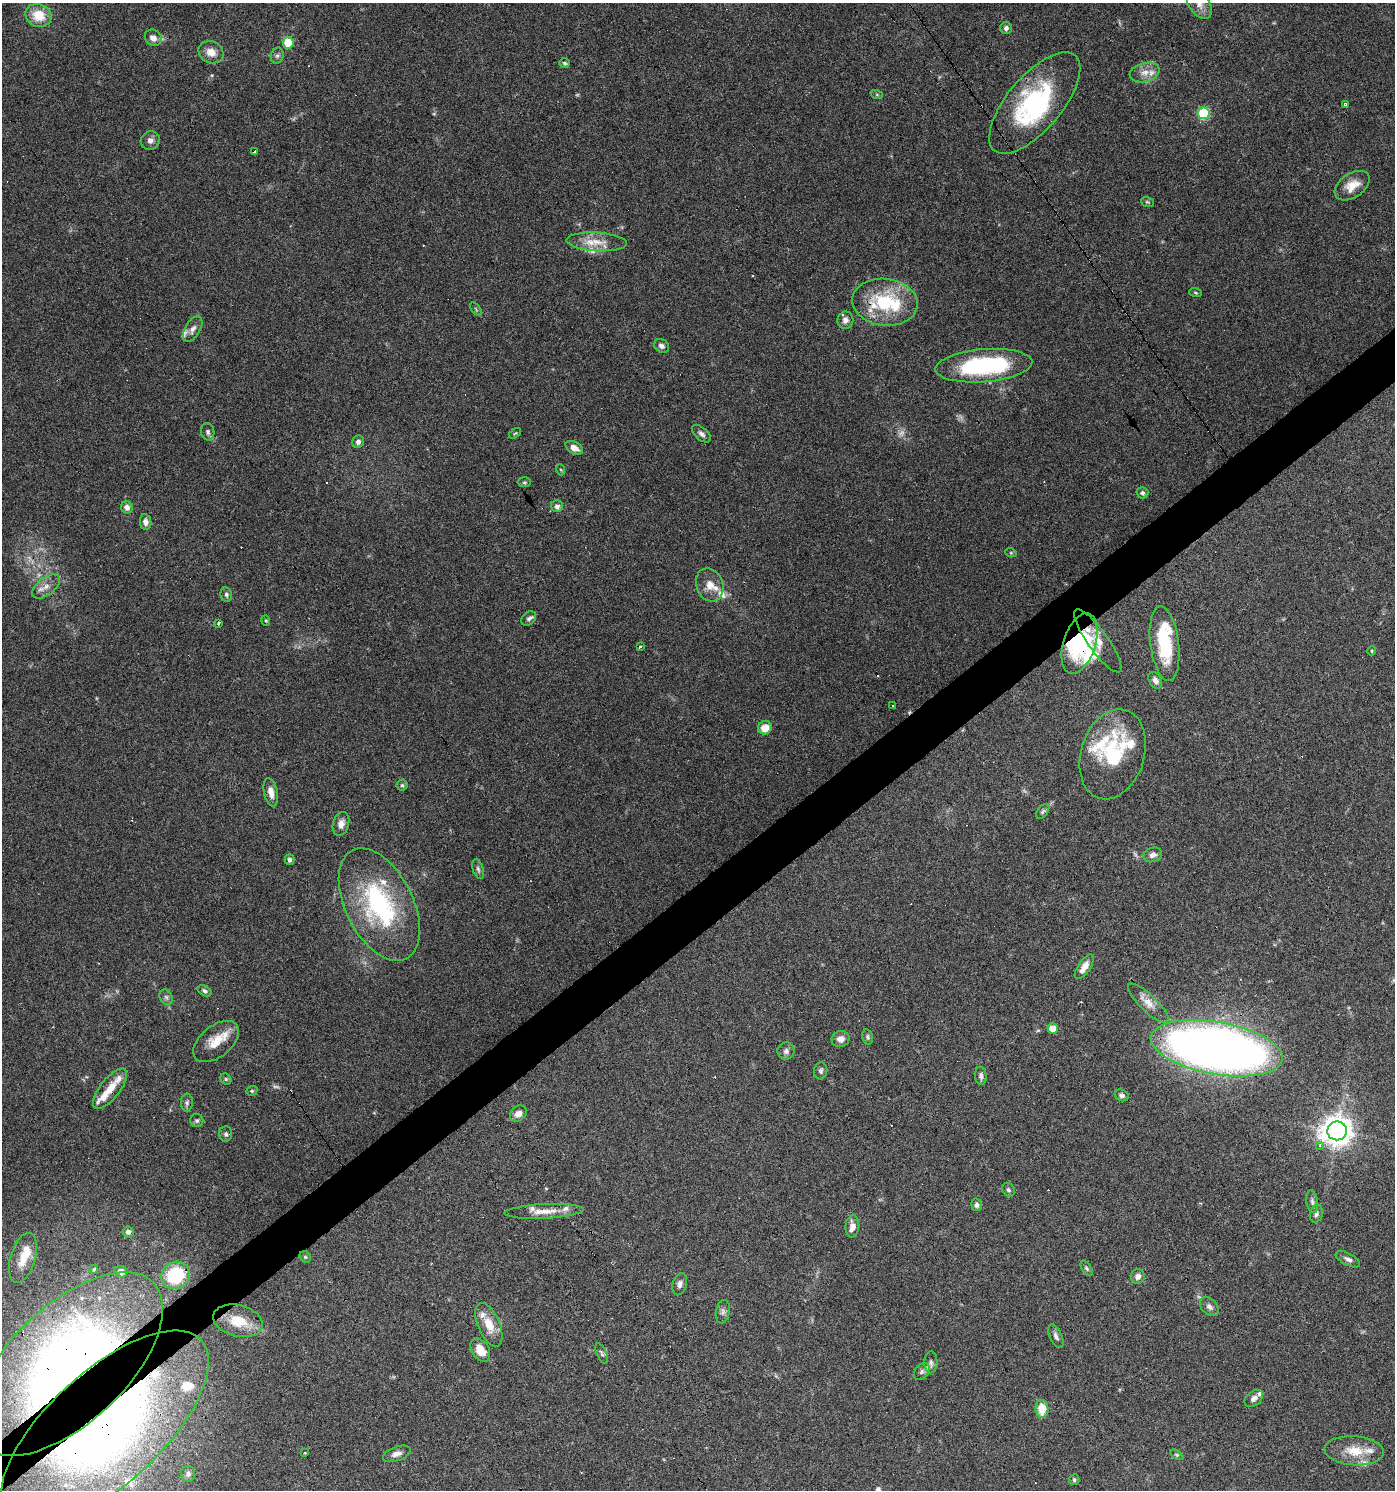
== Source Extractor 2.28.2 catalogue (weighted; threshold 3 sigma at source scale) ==
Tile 7 of 4 x 4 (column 3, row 2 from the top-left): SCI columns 2976-4368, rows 2977-4464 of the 5891 x 5955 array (HDU 1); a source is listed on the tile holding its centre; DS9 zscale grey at full resolution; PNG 1397 x 1492 px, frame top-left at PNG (2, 3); each listed source drawn as its Kron ellipse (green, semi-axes under 4 px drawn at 4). Shown black and unused: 4% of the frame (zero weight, under 3 of 6 exposures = <1% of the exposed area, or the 3 px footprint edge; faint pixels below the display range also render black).
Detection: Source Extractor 2.28.2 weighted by HDU 2 'WHT'; one run over the whole footprint, this tile lists its part. Background 0.0616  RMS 0.0035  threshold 0.0143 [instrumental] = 3 sigma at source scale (4.09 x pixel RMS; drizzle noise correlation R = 1.36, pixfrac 0.8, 0.0396/0.0396 arcsec/px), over >= 5 px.
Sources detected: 163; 4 too faint to see at this stretch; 3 inside a brighter object's white glare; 14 cosmic-ray / hot-pixel residue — neither listed nor drawn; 25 inside a brighter listed object's ellipse — not listed separately; the other 117 listed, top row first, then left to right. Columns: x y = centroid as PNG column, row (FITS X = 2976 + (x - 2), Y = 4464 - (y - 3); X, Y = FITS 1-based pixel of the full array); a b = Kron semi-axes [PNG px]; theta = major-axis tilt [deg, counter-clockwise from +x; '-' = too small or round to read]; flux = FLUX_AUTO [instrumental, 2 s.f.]
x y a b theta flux
1199 4 16 10 -55 3.2
38 15 13 11 -24 7
1006 28 6 6 - 0.84
153 38 9 7 -43 2.3
288 43 5 5 - 11
211 52 13 10 -26 3.5
277 56 8 6 74 0.85
564 63 5 5 - 0.62
1145 72 15 9 15 3
877 95 6 4 -19 0.44
1035 103 62 27 50 43
1346 104 4 3 - 0.5
1204 113 6 6 - 29
150 140 10 9 - 1.8
254 151 4 3 - 3.6
1352 186 19 12 34 4.8
1147 202 6 5 - 0.51
597 242 30 9 -4 5.5
1196 293 6 3 -19 0.38
885 302 33 23 -6 22
476 309 8 4 -54 0.48
845 320 8 8 - 1.6
193 329 14 7 59 1.9
662 346 8 6 -35 1.2
984 366 48 16 5 38
208 432 9 6 -80 1.1
515 433 7 3 36 0.36
701 434 11 6 -40 1.2
358 442 6 6 - 1.3
574 448 9 6 -31 2.4
561 470 6 3 -71 0.32
524 482 6 5 - 0.5
1142 493 6 5 - 0.78
557 506 6 6 - 1.1
127 507 6 5 - 1.7
146 522 8 5 -81 1.5
1011 553 6 3 -18 0.34
710 585 17 13 -68 4
46 587 16 8 38 2.7
226 594 7 5 -77 0.87
529 618 8 6 44 0.99
266 620 5 4 - 0.37
218 623 3 3 - 5.7
1098 641 38 10 -55 5.2
1080 643 31 16 72 18
1165 644 38 14 -83 20
640 646 3 3 - 1.6
1372 651 5 3 - 0.34
1155 680 9 6 -59 1.6
892 705 3 3 - 0.98
765 728 7 6 - 4.4
1113 754 46 31 73 25
402 785 5 5 - 0.62
271 792 14 6 -78 2.6
1043 812 8 5 53 0.71
341 824 12 8 74 2.1
1153 855 9 7 19 1.6
289 859 5 5 - 0.85
478 869 10 5 -71 0.82
379 905 61 34 -63 46
1084 967 14 6 56 3
205 991 7 5 -32 0.75
166 997 8 6 -62 0.96
1148 1003 27 8 -43 3.7
1053 1029 5 5 - 4.7
867 1037 8 5 -76 0.66
841 1039 9 8 - 2.1
216 1042 26 15 39 7
1217 1048 67 26 -10 340
786 1051 8 8 - 1.2
821 1071 8 6 85 0.86
981 1076 9 6 -83 1.1
226 1079 6 5 - 0.53
110 1089 24 10 52 4.8
252 1091 6 4 20 0.42
1122 1095 7 5 -23 0.95
187 1103 9 6 90 0.81
518 1114 9 7 40 2
197 1121 6 6 - 0.75
1337 1131 10 9 - 440
226 1134 7 6 - 0.83
1320 1145 4 3 - 1.3
1008 1190 7 6 - 0.76
1312 1202 11 5 -81 1.1
976 1205 6 5 - 1.1
544 1211 39 7 3 4.7
1316 1214 9 6 76 1.1
852 1226 11 6 86 2.8
128 1232 5 5 - 1.1
305 1257 6 5 - 0.51
23 1258 26 12 73 6.2
1348 1259 13 6 -27 1.5
1087 1268 8 4 -56 0.6
94 1269 5 3 - 0.45
121 1272 6 5 - 1.5
175 1275 14 13 - 20
1138 1276 7 7 - 1.6
680 1284 11 7 75 1.4
1209 1307 11 7 -45 1.4
723 1312 12 7 79 1.2
238 1321 25 15 -14 9.1
489 1325 23 11 -68 5.8
1056 1336 12 6 -66 1.2
480 1350 13 8 -58 4.8
602 1353 11 5 -66 0.82
931 1362 11 6 89 1.3
69 1364 118 58 44 260
922 1372 9 6 52 1.2
1254 1398 10 7 40 1.5
1042 1409 9 6 -88 5.9
104 1429 131 57 43 260
1354 1451 30 14 -4 7.8
304 1453 3 3 - 0.69
397 1454 15 7 20 1.9
1177 1455 7 4 -31 0.54
188 1474 8 7 - 1.2
1074 1480 5 5 - 0.7
Overlapping masked pixels (flux is a lower limit): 8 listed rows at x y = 1098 641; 1080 643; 1217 1048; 110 1089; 1337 1131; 175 1275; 69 1364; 104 1429
Isophote crosses this tile's border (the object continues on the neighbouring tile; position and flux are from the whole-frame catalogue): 3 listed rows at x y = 1199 4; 69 1364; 104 1429